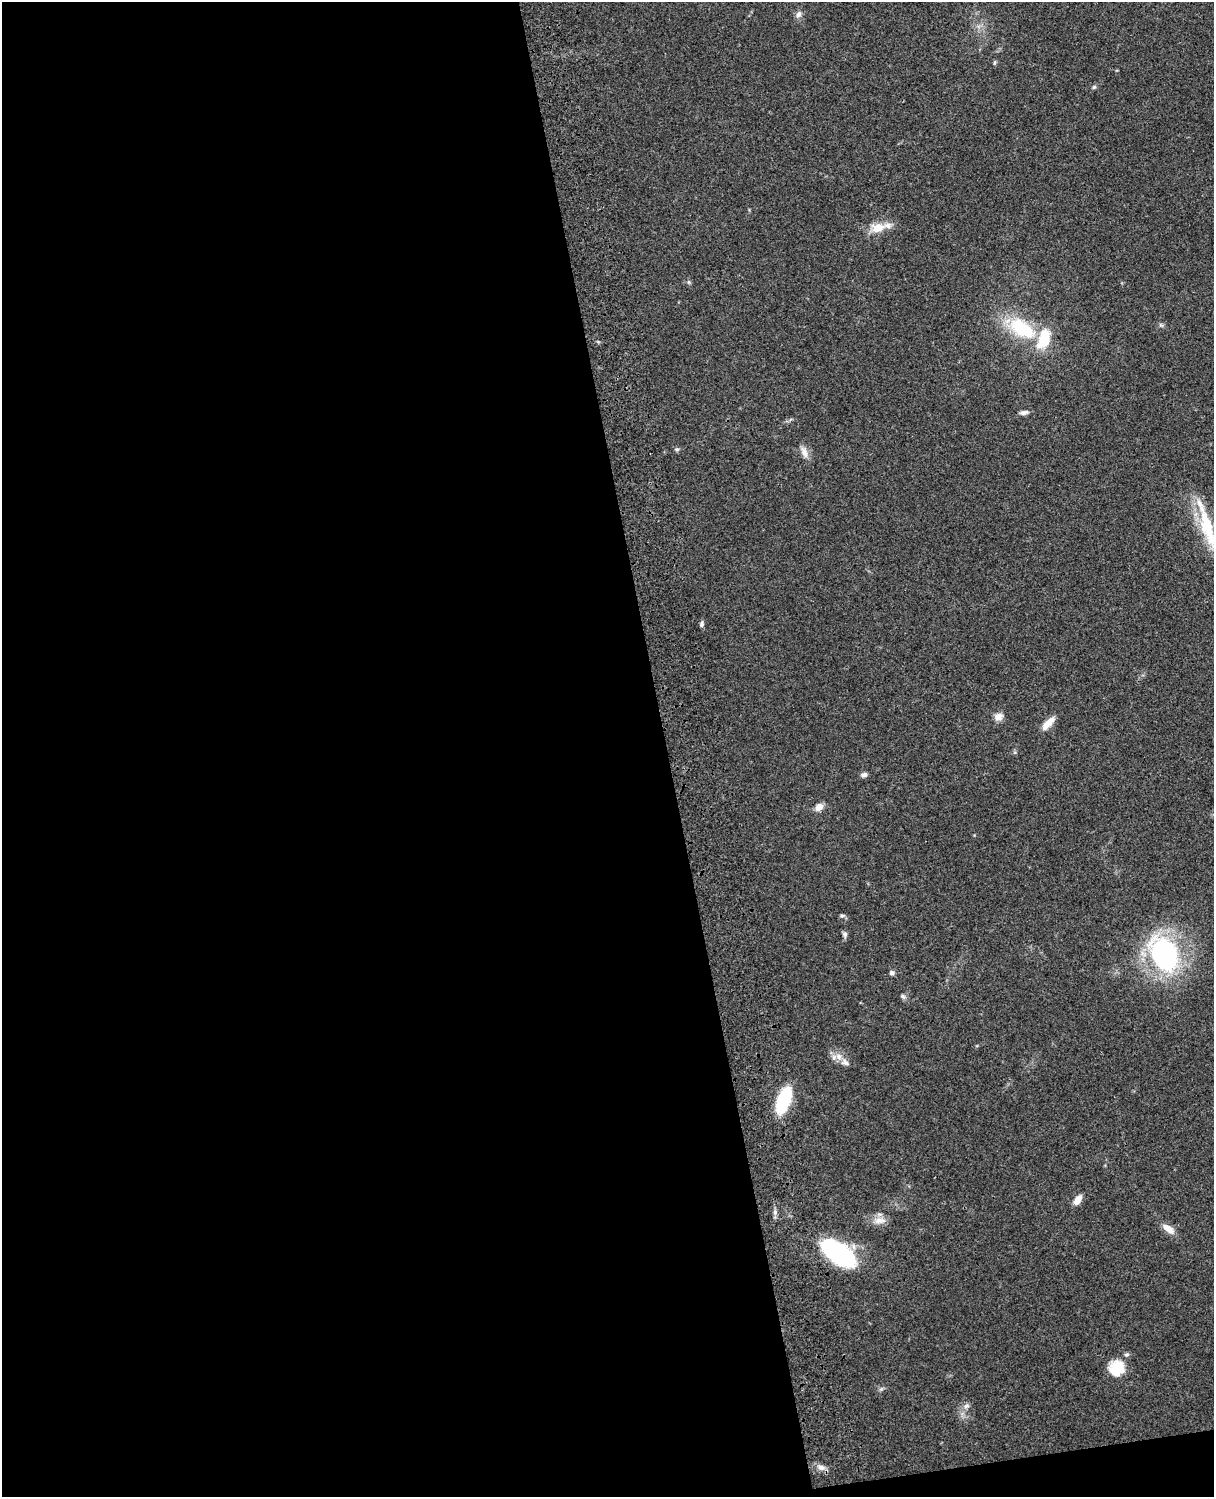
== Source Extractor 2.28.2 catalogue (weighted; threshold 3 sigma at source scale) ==
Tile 9 of 4 x 3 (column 1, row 3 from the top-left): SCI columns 119-1330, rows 165-1659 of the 5088 x 4928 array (HDU 1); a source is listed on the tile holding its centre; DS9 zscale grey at full resolution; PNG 1216 x 1499 px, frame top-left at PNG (2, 2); no overlay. Shown black and unused: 56% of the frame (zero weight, under 3 of 4 exposures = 6% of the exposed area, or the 3 px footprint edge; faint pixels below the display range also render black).
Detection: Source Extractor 2.28.2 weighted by HDU 2 'WHT'; one run over the whole footprint, this tile lists its part. Background 0.0884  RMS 0.0061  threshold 0.0275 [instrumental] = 3 sigma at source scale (4.5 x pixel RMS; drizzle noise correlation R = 1.50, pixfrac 1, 0.05/0.05 arcsec/px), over >= 5 px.
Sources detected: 33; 3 inside a brighter listed object's ellipse — not listed separately; the other 30 listed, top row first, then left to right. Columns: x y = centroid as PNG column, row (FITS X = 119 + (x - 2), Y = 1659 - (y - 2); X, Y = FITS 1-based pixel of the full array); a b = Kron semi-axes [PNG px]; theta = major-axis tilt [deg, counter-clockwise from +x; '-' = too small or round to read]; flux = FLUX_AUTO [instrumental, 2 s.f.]
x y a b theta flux
798 14 10 7 53 2.4
1094 87 6 5 - 0.99
878 228 22 13 6 9.9
689 282 6 4 -72 0.86
1021 328 33 17 -32 36
1024 412 12 6 8 2.2
677 449 6 5 - 1.1
804 452 16 8 -69 4.3
1207 527 57 14 -73 30
702 624 8 5 83 1.5
998 717 12 9 34 3.8
1048 723 19 7 48 6.7
864 775 7 5 17 2.3
819 807 9 7 40 4.7
842 915 6 5 - 1.2
845 934 8 6 -78 1.8
1164 954 31 21 -63 120
892 973 7 6 - 1.5
903 996 7 5 -40 1.4
839 1057 11 8 -46 4.4
783 1101 25 10 68 46
1077 1200 11 6 54 5.5
775 1212 6 6 - 1.5
879 1220 18 9 0 5.5
1168 1228 17 7 -35 6.1
838 1254 34 17 -37 80
1126 1355 6 6 - 1.2
1116 1368 16 15 - 18
966 1406 9 7 32 2.2
821 1467 11 8 -30 3.4
Isophote crosses this tile's border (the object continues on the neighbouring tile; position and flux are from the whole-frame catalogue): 1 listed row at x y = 1207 527